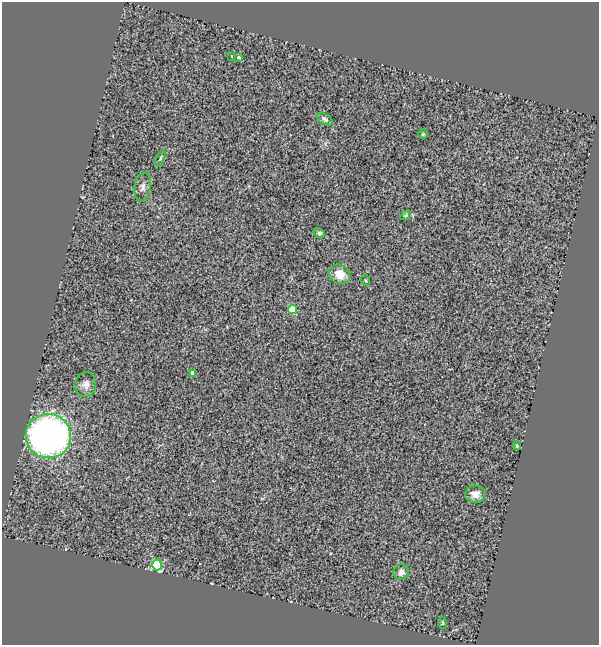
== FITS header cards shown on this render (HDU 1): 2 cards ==
NAXIS1  =                  597
NAXIS2  =                  643

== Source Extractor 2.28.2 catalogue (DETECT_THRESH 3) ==
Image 597 x 643 px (HDU 1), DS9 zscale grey, 1 PNG px = 1 image px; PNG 601 x 647 px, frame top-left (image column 1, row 643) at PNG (2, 2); each listed source drawn as its Kron ellipse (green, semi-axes under 4 px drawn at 4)
Background 0.663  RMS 0.19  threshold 0.583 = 3 sigma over >= 5 px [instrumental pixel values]
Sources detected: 19; all 19 listed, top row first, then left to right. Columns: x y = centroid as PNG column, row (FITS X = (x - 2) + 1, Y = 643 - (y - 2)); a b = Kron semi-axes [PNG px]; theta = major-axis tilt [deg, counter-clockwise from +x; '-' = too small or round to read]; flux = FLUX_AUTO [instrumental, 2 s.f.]
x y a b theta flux
231 56 3 2 - 10
239 57 3 3 - 26
325 119 9 5 -33 40
423 134 5 5 - 17
160 158 8 4 66 22
143 187 15 8 81 65
406 215 5 3 - 14
319 233 6 4 -32 31
340 274 11 9 -34 220
365 280 5 3 - 13
292 310 4 4 - 450
193 373 4 4 - 110
86 385 12 10 81 87
48 436 23 22 - 6700
517 446 4 4 - 15
475 494 10 8 -2 130
157 565 5 5 - 980
401 572 8 7 - 84
442 623 6 3 -82 13